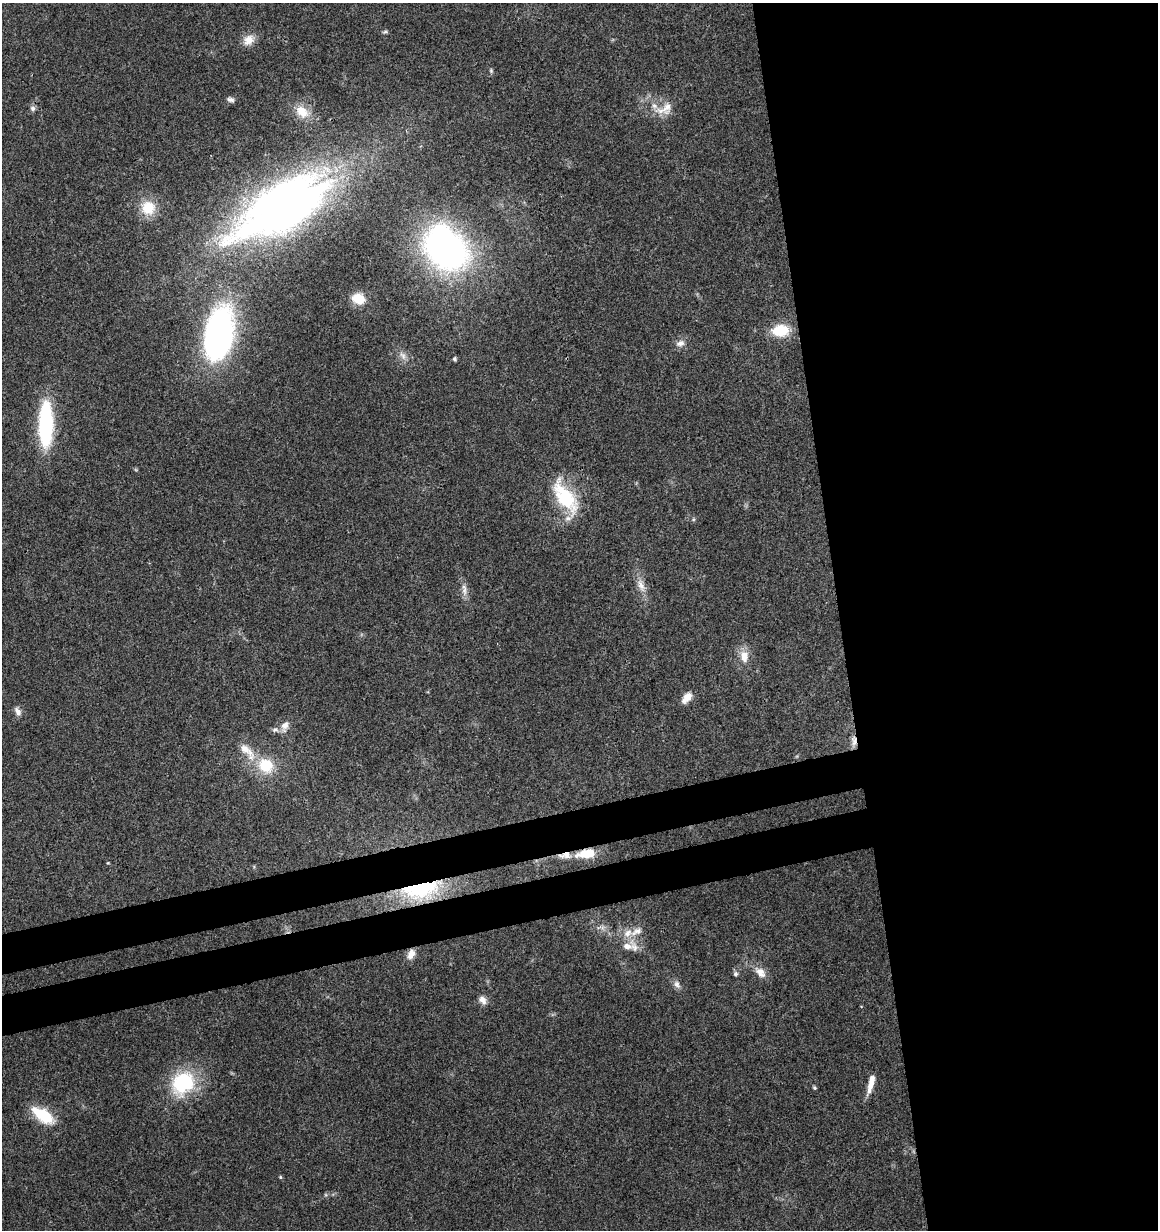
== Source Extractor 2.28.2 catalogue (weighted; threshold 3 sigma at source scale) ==
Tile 8 of 4 x 4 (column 4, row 2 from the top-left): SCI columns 3511-4666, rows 2518-3745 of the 4760 x 5028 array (HDU 1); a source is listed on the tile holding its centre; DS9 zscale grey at full resolution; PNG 1160 x 1232 px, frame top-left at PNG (2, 3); no overlay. Shown black and unused: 32% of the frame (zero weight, under 3 of 4 exposures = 5% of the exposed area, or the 3 px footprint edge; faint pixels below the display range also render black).
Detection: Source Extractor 2.28.2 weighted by HDU 2 'WHT'; one run over the whole footprint, this tile lists its part. Background 0.043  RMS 0.0036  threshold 0.016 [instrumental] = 3 sigma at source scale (4.5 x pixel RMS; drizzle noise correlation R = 1.50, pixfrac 1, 0.0396/0.0396 arcsec/px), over >= 5 px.
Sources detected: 47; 5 inside a brighter listed object's ellipse — not listed separately; the other 42 listed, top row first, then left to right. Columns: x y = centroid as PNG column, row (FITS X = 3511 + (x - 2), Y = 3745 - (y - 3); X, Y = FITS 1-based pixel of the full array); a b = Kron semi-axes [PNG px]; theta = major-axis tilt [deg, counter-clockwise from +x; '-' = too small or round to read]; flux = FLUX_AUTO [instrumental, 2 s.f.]
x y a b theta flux
385 32 7 4 18 0.65
249 40 16 12 41 4
491 71 6 5 - 0.53
231 100 10 6 -21 1.2
33 108 7 7 - 1.1
665 109 25 15 26 6
302 112 18 13 -42 6
283 207 93 37 31 290
148 208 18 18 - 9
445 248 46 34 -48 130
358 299 13 10 -15 6.6
780 330 17 11 4 12
219 334 47 24 80 130
680 343 12 9 15 2.1
403 356 13 7 -60 2
455 359 4 4 - 0.73
46 424 39 12 89 47
565 498 26 12 -57 31
641 585 22 10 -70 4.1
464 590 14 6 89 2
744 656 15 11 -83 4.7
687 697 12 7 49 4.1
18 712 12 7 -59 1.9
285 726 16 9 69 2.6
854 741 16 6 -89 2.2
246 750 27 11 -39 6
266 765 21 18 -41 13
587 853 21 9 8 11
108 863 4 3 - 0.31
421 889 47 22 9 37
636 931 20 9 26 3.7
634 947 22 10 -64 4
411 954 12 8 65 2.9
760 972 18 11 -44 3.8
735 974 6 6 - 0.83
677 984 12 7 -63 1.7
482 1000 12 8 -50 2.1
871 1082 23 6 74 4.2
183 1083 29 23 48 27
814 1087 5 4 - 0.56
43 1115 26 12 -34 15
280 1177 5 4 - 0.41
Overlapping masked pixels (flux is a lower limit): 4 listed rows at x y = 854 741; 587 853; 421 889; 411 954